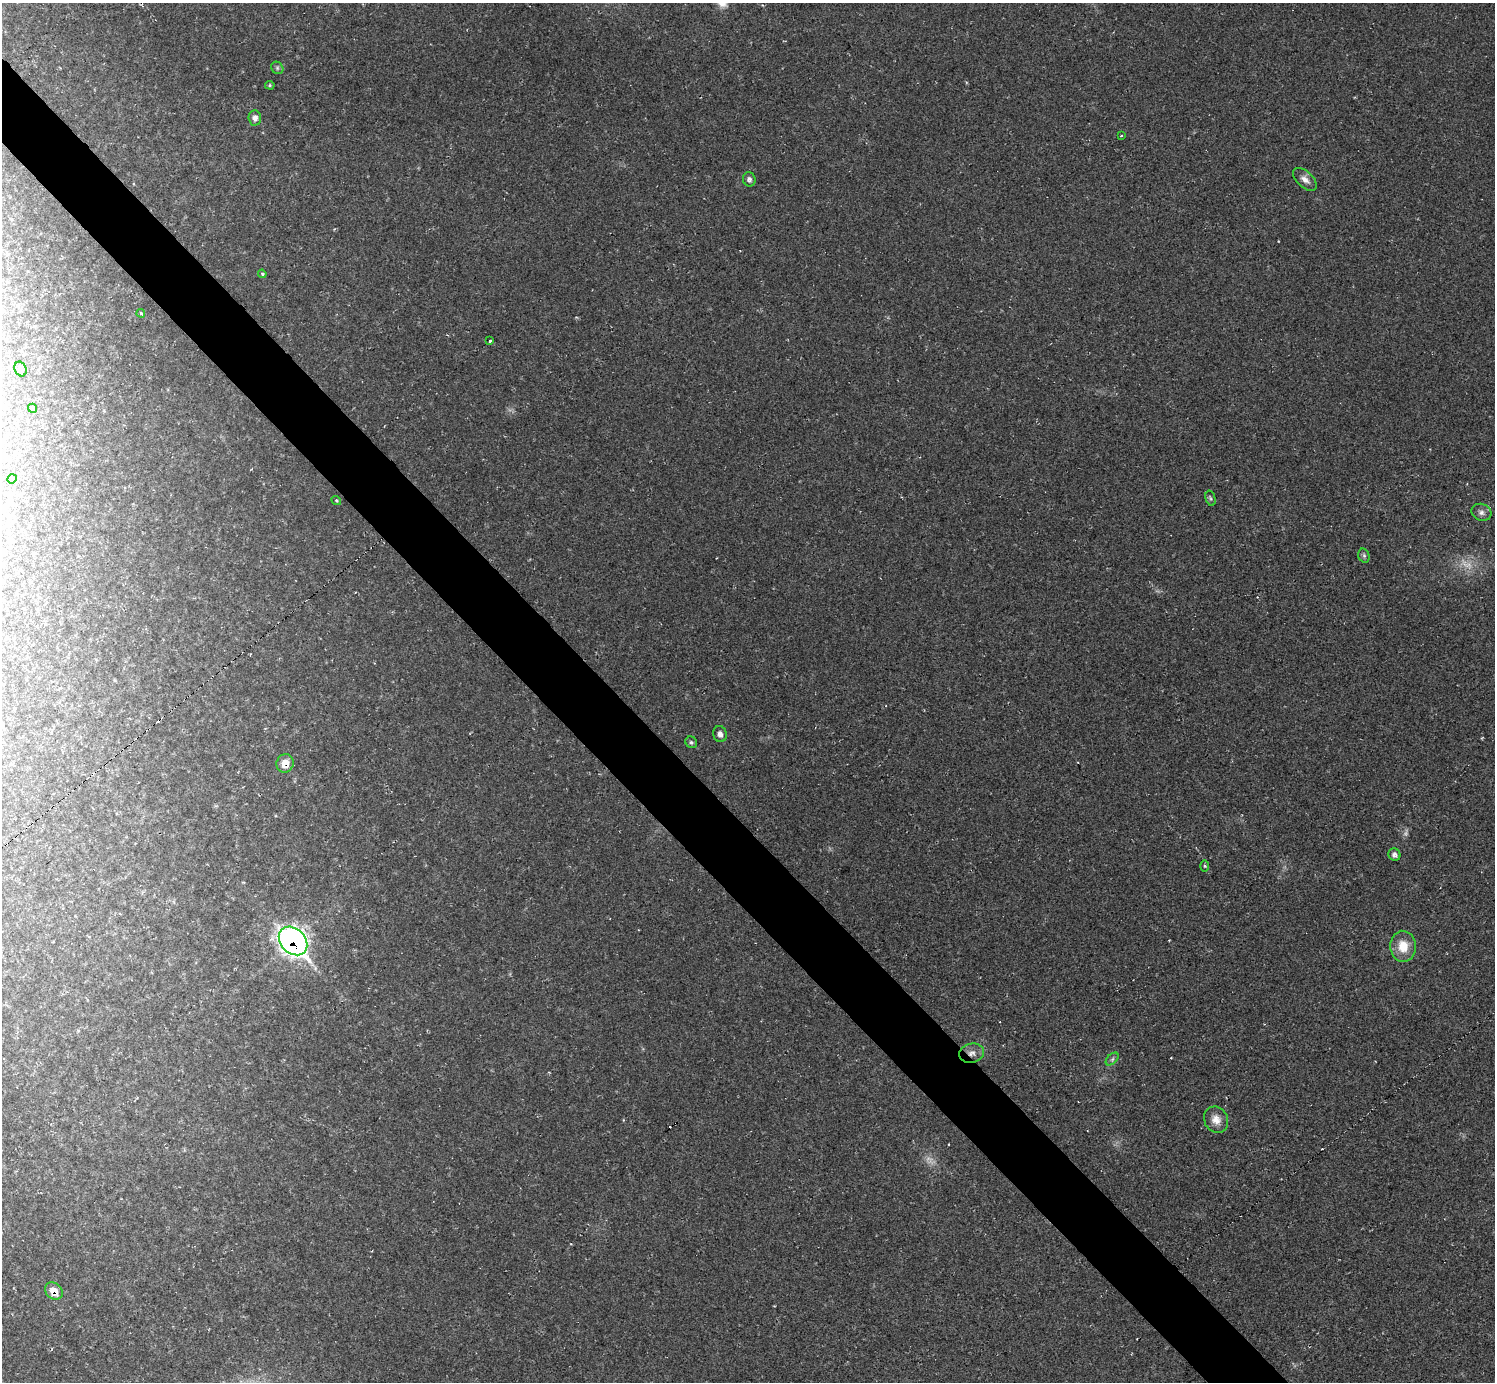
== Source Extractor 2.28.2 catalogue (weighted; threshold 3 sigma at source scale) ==
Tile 11 of 4 x 4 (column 3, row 3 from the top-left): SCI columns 2986-4478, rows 1676-3055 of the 5970 x 5968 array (HDU 1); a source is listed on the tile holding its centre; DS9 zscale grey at full resolution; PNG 1497 x 1384 px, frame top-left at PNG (2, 3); each listed source drawn as its Kron ellipse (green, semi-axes under 4 px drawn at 4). Shown black and unused: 5% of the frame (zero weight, under 2 of 3 exposures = <1% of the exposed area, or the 3 px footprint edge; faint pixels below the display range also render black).
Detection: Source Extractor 2.28.2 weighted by HDU 2 'WHT'; one run over the whole footprint, this tile lists its part. Background 0.0355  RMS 0.0063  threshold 0.0283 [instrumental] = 3 sigma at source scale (4.5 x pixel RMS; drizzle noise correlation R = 1.50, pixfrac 1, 0.05/0.05 arcsec/px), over >= 5 px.
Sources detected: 33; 3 too faint to see at this stretch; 3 cosmic-ray / hot-pixel residue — neither listed nor drawn; the other 27 listed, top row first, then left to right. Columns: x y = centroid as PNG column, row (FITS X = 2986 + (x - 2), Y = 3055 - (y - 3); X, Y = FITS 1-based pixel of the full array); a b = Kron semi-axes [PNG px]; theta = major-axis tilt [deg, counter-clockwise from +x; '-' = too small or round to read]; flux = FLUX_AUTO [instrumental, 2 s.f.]
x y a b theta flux
277 68 7 5 -48 1.1
270 85 5 4 - 0.79
255 118 7 6 - 3.2
1121 136 3 2 - 0.58
749 179 7 6 - 2.1
1305 179 14 8 -42 4.5
262 274 4 3 - 0.74
141 313 4 3 - 0.81
490 341 3 3 - 2.1
21 369 8 5 -66 1.5
32 408 4 4 - 1.1
12 479 5 4 - 0.84
1210 498 8 5 -75 1.2
336 501 5 3 - 0.76
1481 512 10 8 -24 2.9
1364 556 7 5 -74 1.4
720 734 8 7 - 2.6
691 742 6 5 - 1.2
285 763 9 8 - 6.6
1394 855 6 6 - 2.1
1205 866 5 3 - 0.81
293 941 16 12 -45 380
1403 946 15 12 -86 12
972 1053 12 9 14 4.6
1112 1059 8 4 45 1.5
1216 1120 13 11 -62 6.3
54 1291 10 7 -43 8.8
Overlapping masked pixels (flux is a lower limit): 4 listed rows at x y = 285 763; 293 941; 972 1053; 54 1291